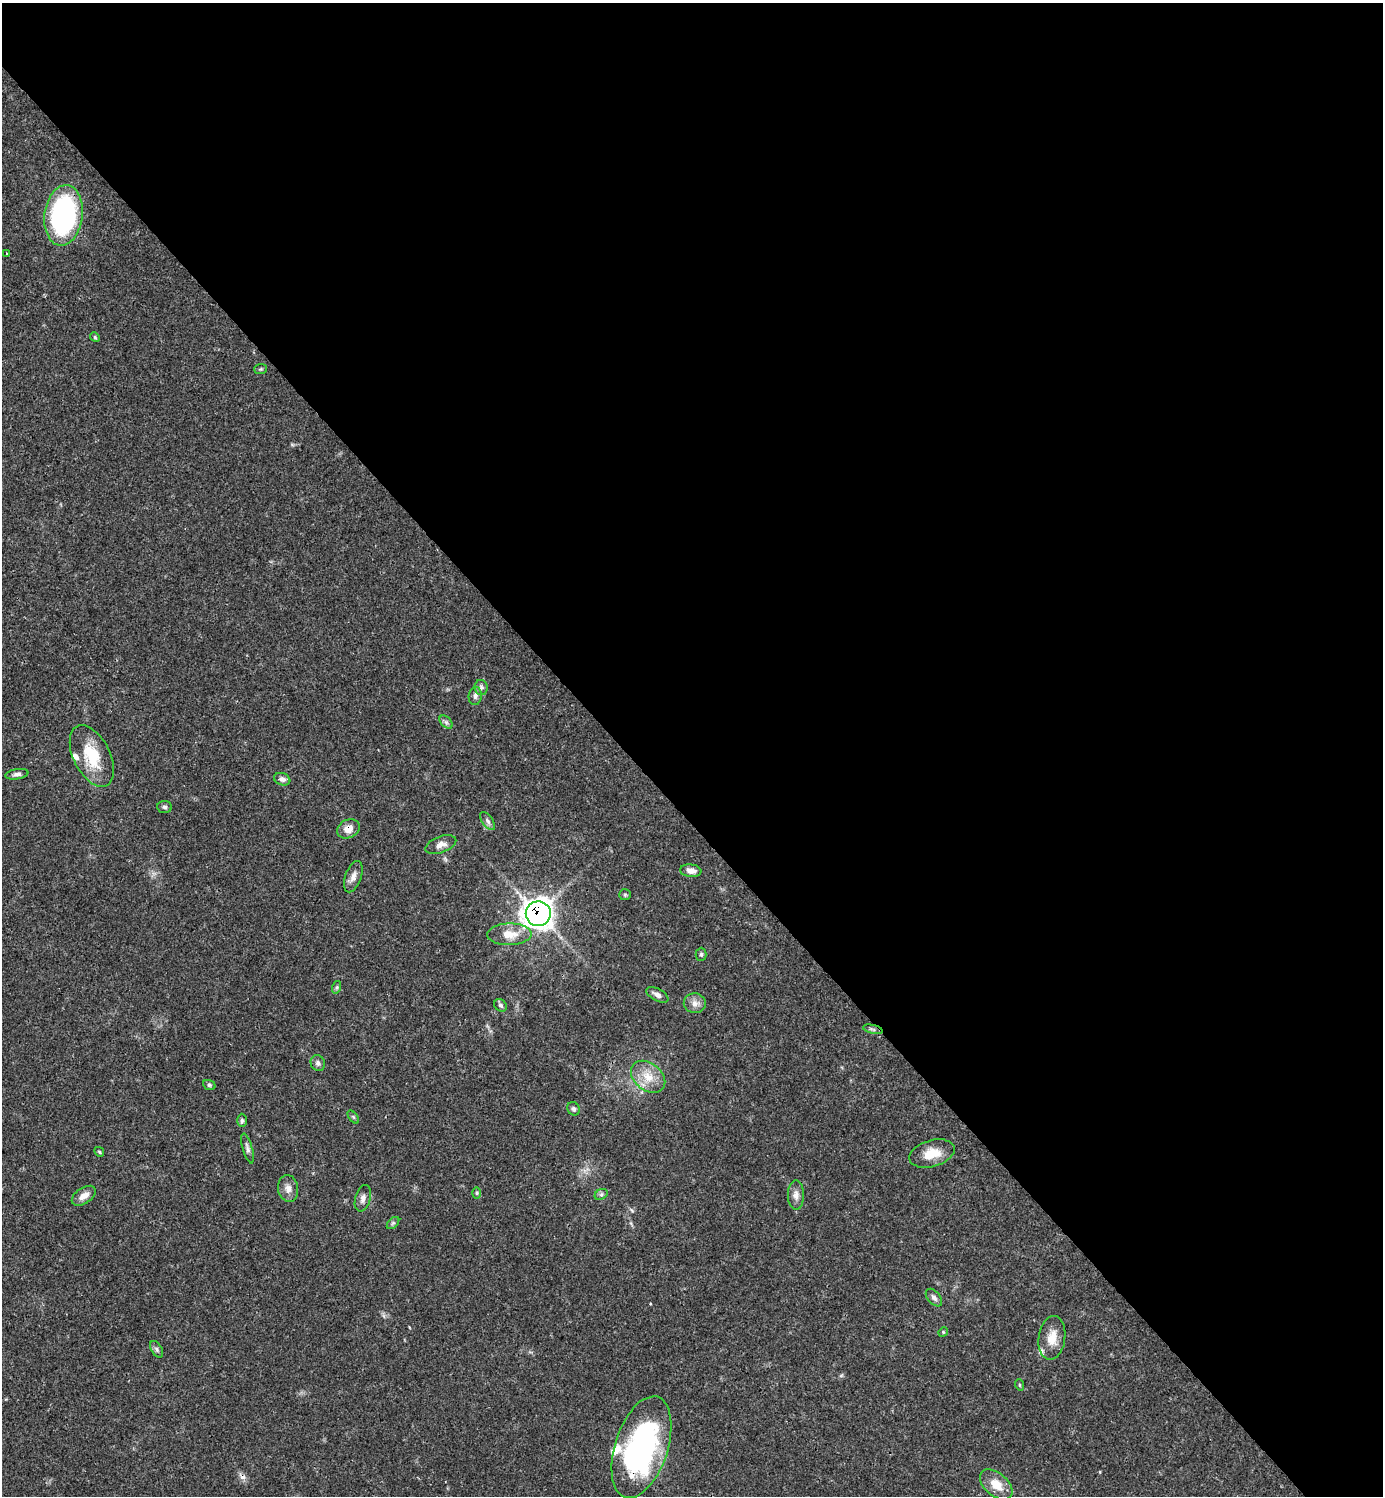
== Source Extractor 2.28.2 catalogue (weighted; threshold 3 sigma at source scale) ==
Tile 8 of 4 x 4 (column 4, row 2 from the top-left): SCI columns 4443-5823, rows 2990-4483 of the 5981 x 5981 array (HDU 1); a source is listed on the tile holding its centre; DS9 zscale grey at full resolution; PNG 1385 x 1498 px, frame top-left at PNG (2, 3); each listed source drawn as its Kron ellipse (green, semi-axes under 4 px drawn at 4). Shown black and unused: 55% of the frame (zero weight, under 3 of 4 exposures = <1% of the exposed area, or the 3 px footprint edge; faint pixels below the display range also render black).
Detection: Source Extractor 2.28.2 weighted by HDU 2 'WHT'; one run over the whole footprint, this tile lists its part. Background 0.0389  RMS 0.0027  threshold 0.0121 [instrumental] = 3 sigma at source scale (4.5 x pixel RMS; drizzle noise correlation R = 1.50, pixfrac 1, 0.05/0.05 arcsec/px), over >= 5 px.
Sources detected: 52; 1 cosmic-ray / hot-pixel residue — neither listed nor drawn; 3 inside a brighter listed object's ellipse — not listed separately; the other 48 listed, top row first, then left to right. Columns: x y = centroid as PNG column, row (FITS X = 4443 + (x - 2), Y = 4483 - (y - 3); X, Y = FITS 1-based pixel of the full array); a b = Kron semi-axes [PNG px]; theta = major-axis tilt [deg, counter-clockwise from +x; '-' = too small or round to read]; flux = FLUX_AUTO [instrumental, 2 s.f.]
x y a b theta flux
64 215 30 19 83 55
7 253 3 2 - 0.2
95 337 5 4 - 0.35
261 369 6 5 - 0.38
481 687 7 6 - 0.78
475 696 9 6 83 0.85
446 722 8 5 -45 0.67
92 756 33 18 -64 10
17 774 11 5 9 0.93
282 779 8 6 -20 1
165 807 7 5 -3 0.65
488 821 10 5 -53 0.86
348 829 12 9 26 2.6
441 845 16 8 20 1.9
691 871 11 6 -7 1.6
353 877 16 8 70 1.8
625 895 6 5 - 0.42
538 914 12 12 - 230
509 934 22 11 1 4.7
701 954 6 5 - 0.53
337 987 6 4 72 0.45
657 995 12 6 -28 1.3
695 1003 11 10 - 1.8
500 1005 7 5 -45 0.61
873 1029 10 4 -13 0.6
318 1063 8 7 - 0.93
648 1077 19 13 -39 5
209 1085 6 5 - 0.43
573 1109 7 6 - 0.6
353 1117 7 4 -52 0.37
242 1120 6 5 - 0.56
248 1148 15 5 -74 1
99 1152 5 4 - 0.33
932 1153 23 13 16 5.2
288 1188 13 10 -81 1.8
477 1193 6 4 90 0.36
601 1194 7 5 29 0.55
796 1195 14 8 90 1.6
84 1196 13 8 34 2.1
363 1198 13 7 74 1.4
393 1223 7 4 44 0.49
934 1298 10 6 -49 0.98
943 1332 5 4 - 0.31
1052 1338 22 13 82 4.2
157 1349 9 5 -58 0.71
1020 1385 6 3 -71 0.27
641 1447 53 26 72 59
996 1485 19 11 -41 4.5
Overlapping masked pixels (flux is a lower limit): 4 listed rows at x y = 64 215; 348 829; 538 914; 641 1447